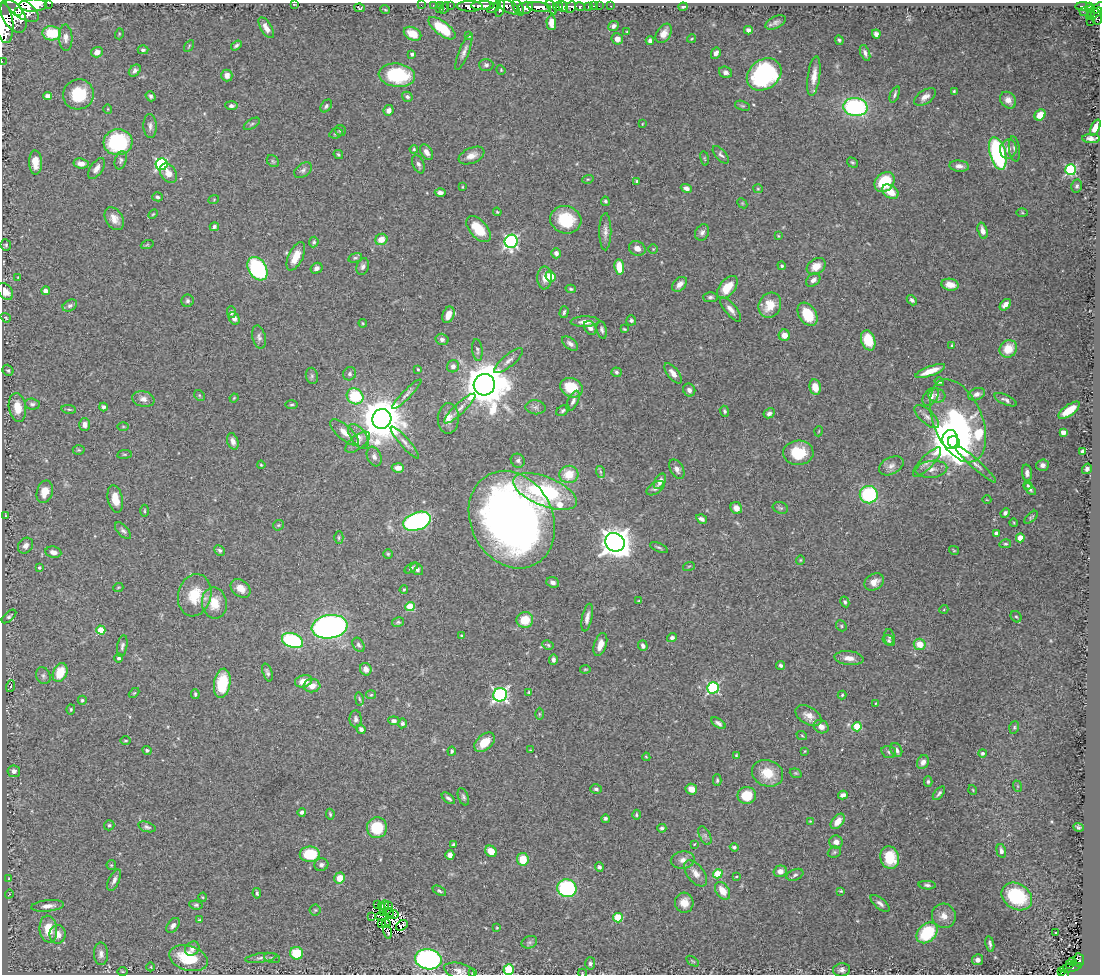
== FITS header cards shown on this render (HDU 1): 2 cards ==
NAXIS1  =                 1098
NAXIS2  =                  972

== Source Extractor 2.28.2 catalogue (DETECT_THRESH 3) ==
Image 1098 x 972 px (HDU 1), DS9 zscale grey, 1 PNG px = 1 image px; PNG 1102 x 976 px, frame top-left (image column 1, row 972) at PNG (2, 3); each listed source drawn as its Kron ellipse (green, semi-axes under 4 px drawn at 4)
Background 1.55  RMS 0.036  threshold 0.109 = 3 sigma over >= 5 px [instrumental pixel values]
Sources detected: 492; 3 with non-positive FLUX_AUTO (blend fragments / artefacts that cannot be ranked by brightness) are neither listed nor drawn; the other 489 listed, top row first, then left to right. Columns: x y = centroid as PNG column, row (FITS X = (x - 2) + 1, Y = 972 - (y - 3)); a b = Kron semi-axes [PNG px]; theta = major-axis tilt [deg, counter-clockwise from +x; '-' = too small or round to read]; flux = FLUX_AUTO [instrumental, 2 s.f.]
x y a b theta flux
49 3 3 2 - 180
294 4 3 2 - 1.5
33 5 14 6 2 7200
421 5 2 2 - 21
433 5 2 2 - 24
440 5 2 2 - 30
450 5 3 2 - 46
470 6 13 5 -1 3100
483 6 12 4 1 3300
508 6 13 5 -30 2100
563 6 6 4 -59 1600
588 6 3 3 - 71
594 6 3 2 - 30
599 6 2 2 - 17
611 6 3 2 - 30
518 7 9 4 -64 670
539 7 12 5 -7 4900
552 7 8 4 -63 1600
558 7 5 4 - 1800
571 7 6 5 - 560
580 7 5 3 - 570
683 7 4 2 - 3.2
1084 7 8 3 -1 300
1089 7 3 3 - 300
360 8 5 3 - 4.2
444 8 6 3 63 180
494 8 8 4 33 1000
525 8 8 6 13 1800
1098 8 7 4 44 600
22 9 19 9 -33 9400
385 9 5 3 - 2
439 9 2 2 - 19
500 9 8 4 75 2000
1091 11 6 4 -86 160
18 12 2 2 - 7400
1083 12 3 2 - 42
1094 13 9 3 32 730
13 16 18 11 -61 2600
1097 17 8 5 -77 620
775 22 11 6 27 8.7
1090 22 2 2 - 34
4 23 20 9 -82 4300
551 23 7 4 -87 18
613 26 5 4 - 9.4
266 28 12 5 -60 16
442 28 16 7 -37 74
748 30 4 4 - 8.4
627 32 4 2 - 1.8
52 33 9 7 -4 70
664 33 10 7 58 20
119 34 5 3 - 2.4
413 34 9 6 -26 38
876 34 4 4 - 9.3
469 36 3 3 - 2.4
66 38 13 7 -87 12
617 39 6 5 - 14
691 39 4 3 - 2.3
839 40 5 4 - 4
650 41 4 4 - 7.9
189 46 6 2 59 2.4
236 46 6 4 34 5.2
143 50 5 4 - 5.6
97 52 6 5 - 18
464 52 19 5 69 12
716 53 6 4 62 11
865 53 8 4 -69 8.5
412 54 4 3 - 5.3
2 61 2 2 - 21
486 65 7 6 - 5.8
501 70 5 4 - 2.4
135 71 7 5 47 7.9
726 72 7 5 -24 9.3
764 74 18 14 36 360
227 75 6 5 - 12
397 75 18 11 -7 160
814 76 20 6 82 23
954 91 4 3 - 3.6
79 94 15 15 - 91
895 94 9 3 68 5.6
48 96 4 4 - 22
151 96 5 4 - 5.3
407 97 5 4 - 5.5
925 97 12 6 34 16
1008 100 9 7 -48 15
231 106 6 4 -5 5.5
326 106 7 5 54 5.1
742 106 8 4 -18 3.9
855 107 12 9 -6 320
108 109 5 3 - 1.9
389 110 5 5 - 13
1040 115 6 5 - 28
252 124 9 4 33 5.2
642 124 4 2 - 1.7
150 126 12 6 -87 10
1095 127 8 4 65 21
340 130 6 5 - 4.6
336 133 7 5 18 5.5
1091 138 9 4 -2 9.9
118 142 14 13 - 200
414 149 4 3 - 2.8
1008 149 9 8 - 16
1014 149 12 5 -83 8.3
427 152 8 5 -58 14
998 153 17 8 -75 340
338 155 5 3 - 3.3
721 155 10 5 -49 7
471 156 14 7 24 19
705 158 7 3 -81 2.6
121 160 9 5 74 6.6
273 161 7 5 -45 4.4
35 162 12 6 -88 29
852 162 6 4 -35 3.8
81 163 7 5 -9 14
162 164 6 5 - 350
418 164 9 5 -67 8
959 166 10 5 -5 12
96 168 12 6 56 15
303 170 10 6 36 7.6
1071 170 5 5 - 280
168 173 10 7 -55 20
588 179 6 3 17 2.6
637 181 4 3 - 4
885 182 11 9 44 110
1077 186 6 5 - 5.4
462 187 4 3 - 2.1
686 188 6 4 -21 9.7
758 189 5 4 - 2.5
890 192 9 6 -35 33
440 193 5 4 - 9.8
157 197 5 4 - 4.6
214 199 5 3 - 2
605 201 5 4 - 4
742 203 6 4 -45 2.8
497 212 4 3 - 2.8
1022 213 5 3 - 2.4
153 214 6 3 44 2.5
114 219 12 8 -56 21
566 220 15 13 -16 90
214 227 5 3 - 6.4
478 229 15 8 -48 64
983 231 8 5 -75 13
605 232 18 6 -90 14
702 232 8 6 60 9.3
778 236 4 3 - 2.4
381 239 6 5 - 29
511 241 7 6 - 460
314 242 5 4 - 3.9
6 245 6 5 - 4.4
147 245 6 4 19 2.7
637 248 8 7 - 14
653 249 4 4 - 2.5
556 253 5 4 - 11
296 256 15 7 64 38
355 258 7 4 16 4.2
782 266 4 4 - 5.1
816 266 10 7 31 29
363 267 8 6 72 8.3
619 267 7 5 -83 47
316 268 6 5 - 10
257 269 13 9 -57 310
551 276 5 5 - 61
18 277 3 2 - 1.9
545 278 11 7 -89 21
813 280 8 5 40 11
680 284 9 6 45 15
950 285 9 6 -9 20
727 287 13 7 52 47
571 289 5 4 - 3.7
5 291 9 6 -51 23
46 291 4 4 - 19
710 297 7 5 0 5.4
912 300 6 4 -49 5.8
187 301 6 6 - 5.3
70 305 7 5 31 6.7
770 305 13 11 64 45
1005 305 7 4 48 13
731 309 15 5 -50 14
231 312 6 4 -88 7.1
564 312 6 3 74 4.3
807 314 13 8 -57 75
448 315 8 5 68 27
6 318 5 3 - 2.4
234 318 7 5 -62 9.9
631 320 5 5 - 5.5
585 322 14 5 1 19
363 323 4 3 - 2.5
590 328 7 5 -57 9.9
624 329 3 2 - 2.4
602 330 9 5 -77 6.2
784 335 6 5 - 21
259 337 12 6 -76 9
442 339 6 5 - 9
868 340 10 7 -72 61
570 344 9 5 -38 8.8
952 345 4 4 - 2.4
1008 349 9 8 - 43
477 350 11 5 -84 6.7
508 361 18 6 39 14
453 366 6 6 - 10
418 369 4 3 - 2.5
8 370 6 5 - 3.9
930 371 16 4 21 36
616 372 5 5 - 5.3
673 373 12 5 -52 15
350 374 7 6 - 6.5
312 376 8 6 -77 5.2
939 382 5 4 - 4.8
484 385 11 10 - 9600
815 387 8 5 -79 31
571 388 12 9 -26 71
689 390 7 6 - 9.5
407 394 20 4 45 11
976 394 9 6 18 12
199 395 6 4 -46 3.5
937 395 8 7 - 9.6
355 396 8 7 - 110
931 397 10 6 55 16
234 398 4 3 - 2.1
143 399 11 7 -12 13
1006 400 12 5 -24 8.2
573 401 11 5 65 8.9
32 404 7 5 -7 6.5
292 405 6 3 1 3.4
17 407 15 8 -82 37
103 407 4 4 - 6.3
536 407 10 7 -6 9.1
460 408 21 5 43 15
69 409 7 4 -8 3.5
563 410 7 4 34 4.6
1069 410 12 5 36 45
724 411 5 4 - 4.2
769 413 6 4 29 7.6
927 416 15 7 -42 14
448 418 15 10 88 23
382 419 10 9 - 9300
958 421 44 24 -68 700
85 425 6 5 - 11
123 426 5 3 - 2.4
819 431 5 3 - 1.8
344 432 18 7 -42 21
1063 432 4 4 - 21
358 436 14 7 -55 17
950 439 9 8 - 7700
233 441 8 5 -70 11
358 442 14 7 38 14
405 442 21 5 -49 13
954 442 6 5 - 3100
79 450 6 5 - 3.4
1083 452 4 3 - 6.7
798 453 15 12 2 71
124 454 7 3 8 2.8
374 456 10 7 -69 9.8
518 461 7 6 - 7.2
927 462 19 6 46 16
976 464 27 4 -42 16
261 465 4 3 - 2.5
1042 465 6 5 - 8.7
891 466 13 8 27 15
398 468 6 4 -5 18
677 469 10 6 -60 12
931 469 16 8 7 20
1087 469 5 5 - 7.1
601 472 6 4 -70 4.7
1027 473 8 5 -83 9
569 474 9 8 - 50
660 481 8 5 61 15
1028 485 4 3 - 3
655 488 10 5 33 6.9
1030 489 7 4 -47 6.4
545 491 34 14 -21 270
45 492 11 8 74 30
869 495 9 8 - 190
115 499 14 7 -79 29
987 500 4 3 - 1.6
736 508 6 5 - 16
780 508 8 5 -19 5
144 511 6 3 90 2.4
1005 513 5 4 - 5.3
6 515 3 2 - 1.9
1031 517 8 3 44 3.6
702 519 6 4 -33 7.8
512 520 51 41 -63 1800
417 521 14 8 20 390
1014 523 4 3 - 2
278 525 6 5 - 3.2
123 531 10 5 -47 6.7
996 533 4 3 - 9.3
339 538 6 4 90 4
1020 538 4 4 - 43
615 542 10 9 - 3400
1005 544 6 4 12 3.5
26 546 8 7 - 13
659 547 10 3 -22 4.1
220 550 6 4 -44 5
954 550 5 3 - 2.3
53 552 8 5 -11 13
388 554 5 5 - 3.4
800 560 5 4 - 2.5
689 566 6 3 19 2.8
39 568 3 3 - 3.6
411 568 7 4 34 4.3
417 569 7 5 -41 8.8
553 582 6 5 - 9
874 582 10 8 29 22
118 588 5 3 - 2.1
241 588 11 8 -37 24
404 590 4 3 - 2.6
195 595 21 16 76 71
639 601 4 4 - 2.5
845 602 5 4 - 4.9
214 603 15 12 -80 54
410 607 5 4 - 90
944 609 4 3 - 2
9 616 9 4 41 4.9
1016 617 6 5 - 4.4
587 618 14 5 78 13
525 620 8 8 - 51
398 622 6 4 14 3.9
841 626 6 5 - 3.3
330 627 18 11 8 990
101 630 4 4 - 71
462 636 4 2 - 2.8
889 637 8 5 -84 5.3
672 638 5 4 - 6.8
292 641 11 7 -20 260
889 641 7 4 -33 5.1
920 644 6 5 - 38
359 645 7 5 -58 6.6
548 645 6 4 -28 4.1
600 645 12 6 72 20
122 646 11 5 79 6.7
643 646 5 4 - 8.5
119 658 4 4 - 5.6
849 658 14 7 -5 19
553 660 5 4 - 7.6
781 665 4 4 - 5.7
366 669 6 5 - 16
585 669 5 3 - 2.6
60 673 10 7 66 56
267 673 9 4 -71 6.4
43 676 9 7 -65 7.4
304 681 9 6 15 26
222 683 15 8 80 90
11 686 6 4 70 3.2
312 686 8 6 4 17
713 688 6 5 - 280
529 692 4 3 - 2.3
134 693 6 3 43 2.7
195 694 5 4 - 3.9
371 695 5 4 - 3
500 695 7 6 - 570
842 695 4 4 - 2.9
359 699 7 3 -80 3.1
82 700 4 4 - 3.7
876 703 3 2 - 1.7
71 709 5 4 - 3.3
539 714 6 4 -89 3.2
808 716 14 8 -31 20
356 719 8 6 -88 8.3
394 721 5 4 - 8.7
402 723 5 4 - 5.3
718 723 8 4 -34 8.3
821 727 8 6 -28 15
857 727 4 4 - 100
1014 727 6 4 71 3.6
361 729 5 4 - 7.5
802 736 5 3 - 2.3
126 741 5 3 - 2.6
485 742 12 7 42 45
147 750 5 4 - 4.9
530 750 2 2 - 1.5
896 750 7 5 -62 10
452 751 4 3 - 4.2
805 751 3 2 - 1.7
889 752 7 5 -17 4.7
982 753 4 4 - 4
736 755 4 3 - 2.3
646 757 4 3 - 2.3
923 762 7 5 63 11
14 771 6 6 - 10
767 773 16 13 -21 52
796 773 6 4 -20 3.1
717 780 6 4 89 4.2
928 782 5 4 - 4.4
1017 786 6 3 -71 2.6
596 789 6 4 -17 5.3
691 789 6 5 - 19
973 790 5 3 - 2
939 793 8 4 51 5.3
843 795 5 4 - 8.2
747 796 9 8 - 56
463 797 9 5 -69 5.7
448 798 7 4 -37 6.5
302 812 4 4 - 6.5
330 814 5 3 - 3.3
636 815 5 4 - 3.4
605 819 4 3 - 5.4
810 821 3 3 - 1.7
838 821 9 5 51 24
109 825 5 5 - 4
147 827 9 5 -18 6.4
1078 827 5 4 - 5
377 828 10 10 - 93
662 828 4 4 - 4.8
705 836 10 5 -64 7.5
836 842 6 6 - 13
454 844 4 3 - 5.2
694 844 4 3 - 2.1
734 847 4 3 - 4.7
491 851 6 5 - 30
1001 851 7 4 -76 9.7
834 852 7 5 23 4.3
310 854 10 7 -1 91
450 855 5 4 - 14
890 858 11 9 -72 66
523 859 6 6 - 49
683 860 12 8 10 15
111 865 5 4 - 2.9
321 865 7 6 - 7.9
599 867 5 4 - 5.3
780 871 7 5 15 13
696 873 15 8 -52 22
718 874 5 4 - 68
795 875 9 5 23 6.3
736 877 4 2 - 2
9 878 3 2 - 1.8
340 878 6 5 - 31
114 880 11 5 66 11
927 885 8 4 -4 5.8
567 888 10 9 - 260
439 891 7 4 -29 4.4
722 891 10 6 -56 32
841 891 4 3 - 2.7
257 893 5 3 - 4.1
9 894 4 3 - 2.3
1017 896 16 12 -33 150
203 897 4 3 - 1.9
684 903 10 9 - 26
880 903 11 5 -39 9.6
196 905 7 4 -8 4.3
377 905 2 2 - 3.6
385 905 5 2 - 6.7
389 905 2 2 - 0.45
48 906 16 5 6 16
381 907 4 3 - 1.8
315 910 5 5 - 4
388 912 6 2 -9 0.65
383 913 3 2 - 0.79
393 915 5 3 - 1.6
381 916 5 2 - 1.3
944 916 12 12 - 21
372 917 3 2 - 1.6
618 918 5 4 - 110
199 920 4 3 - 2.5
381 923 3 2 - 2.7
386 924 4 4 - 1.1
173 925 8 5 50 9.6
402 925 6 4 36 1.5
497 928 4 3 - 2.3
48 929 13 9 -82 53
387 932 7 2 -76 6.4
927 933 12 8 44 130
1055 933 3 3 - 21
58 934 9 8 - 18
529 942 8 6 20 6.2
990 944 8 3 -78 6.3
192 948 8 6 40 11
296 953 6 6 - 71
101 954 11 7 -89 12
188 958 20 12 -17 89
261 958 16 4 8 9
272 958 8 5 -14 4
428 959 13 10 -10 560
977 960 5 5 - 13
1079 960 6 5 - 150
693 961 7 4 -33 3.1
1073 962 3 2 - 15
590 963 6 5 - 5.1
1070 965 4 3 - 17
151 967 4 3 - 1.9
1071 968 11 3 11 120
509 969 5 5 - 160
842 970 8 6 7 8.8
459 971 16 8 -14 16
122 972 5 3 - 2.5
1062 972 4 3 - 21
473 973 4 2 - 2.3
582 973 4 3 - 1.6
1064 973 3 3 - 39
At the frame edge (FLAGS 8, measured only in part): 12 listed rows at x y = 49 3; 33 5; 1098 8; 22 9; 4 23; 2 61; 5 291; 509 969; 459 971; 473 973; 582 973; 1064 973
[3 non-positive-flux detections neither listed nor drawn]